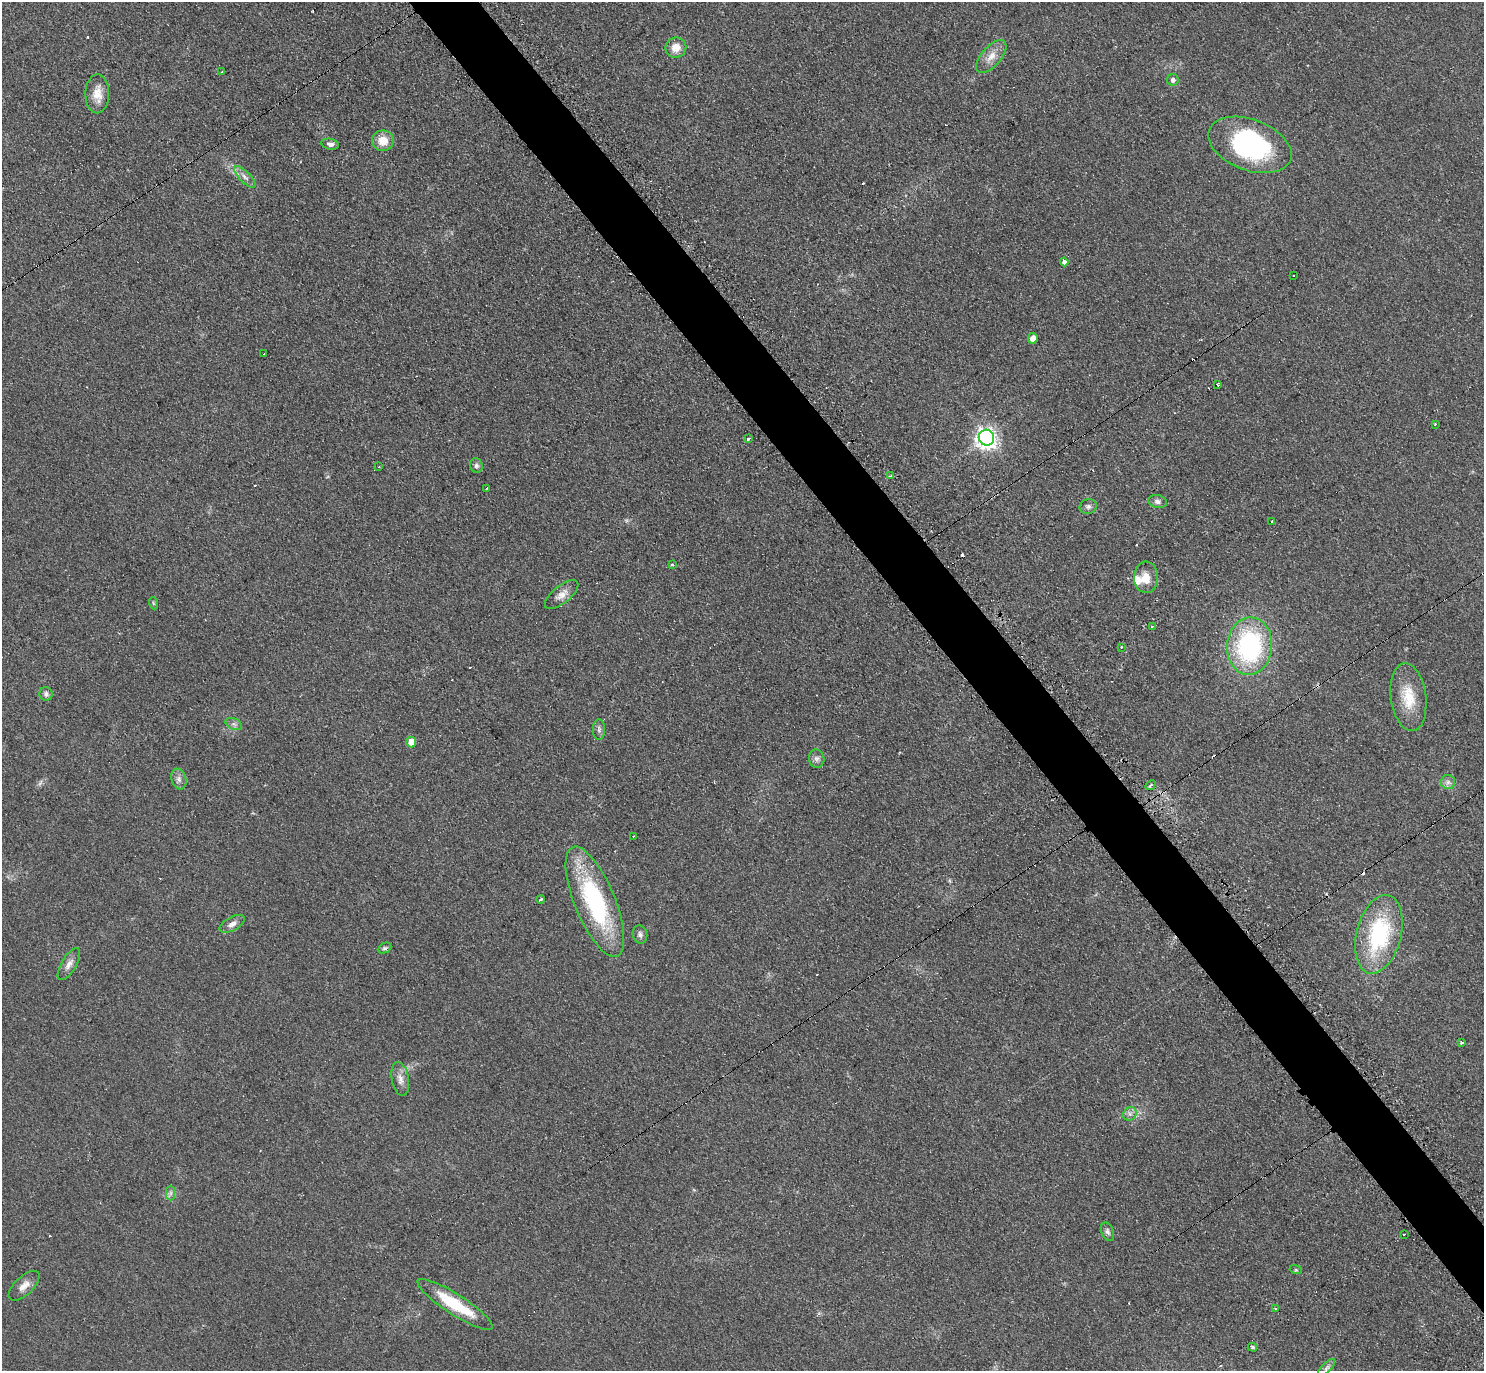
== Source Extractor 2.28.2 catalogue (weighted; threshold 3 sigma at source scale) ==
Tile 6 of 4 x 4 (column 2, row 2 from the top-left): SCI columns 1489-2970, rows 2896-4264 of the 5951 x 5939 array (HDU 1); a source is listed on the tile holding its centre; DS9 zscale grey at full resolution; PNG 1486 x 1373 px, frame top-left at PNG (2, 2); each listed source drawn as its Kron ellipse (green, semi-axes under 4 px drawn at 4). Shown black and unused: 4% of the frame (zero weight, under 2 of 3 exposures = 2% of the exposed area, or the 3 px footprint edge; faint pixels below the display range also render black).
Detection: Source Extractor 2.28.2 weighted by HDU 2 'WHT'; one run over the whole footprint, this tile lists its part. Background 0.14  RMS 0.013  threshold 0.0567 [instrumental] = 3 sigma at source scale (4.5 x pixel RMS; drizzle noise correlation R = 1.50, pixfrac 1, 0.05/0.05 arcsec/px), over >= 5 px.
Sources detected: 73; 1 too faint to see at this stretch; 1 inside a brighter object's white glare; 10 cosmic-ray / hot-pixel residue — neither listed nor drawn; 1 inside a brighter listed object's ellipse — not listed separately; the other 60 listed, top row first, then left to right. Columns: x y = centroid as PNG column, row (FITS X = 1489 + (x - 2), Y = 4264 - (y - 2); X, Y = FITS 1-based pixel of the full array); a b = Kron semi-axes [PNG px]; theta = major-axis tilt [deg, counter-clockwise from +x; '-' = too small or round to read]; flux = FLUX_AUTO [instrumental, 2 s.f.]
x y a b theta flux
676 48 10 10 - 14
991 56 20 9 49 14
222 72 3 2 - 2.6
1173 80 6 5 - 4.2
97 94 19 12 90 17
383 141 11 10 - 19
330 144 9 5 -11 4.3
1250 145 43 25 -21 190
245 177 14 5 -45 6.2
1064 262 4 4 - 5.2
1294 276 3 3 - 2.5
1033 338 5 4 - 10
264 354 3 2 - 2.7
1218 384 3 2 - 1.6
1435 424 3 2 - 1.2
986 438 8 7 - 690
748 439 3 3 - 5.6
476 465 7 6 - 3.5
379 466 3 2 - 1.2
891 476 4 3 - 11
487 488 3 2 - 1.5
1157 501 9 6 -13 4.7
1088 506 9 7 14 4.2
1272 521 3 3 - 6.5
672 565 3 3 - 2.3
1146 577 16 12 89 15
562 595 20 8 39 11
153 603 6 4 -71 1.5
1152 626 3 3 - 1.9
1250 646 28 22 85 190
1122 647 3 2 - 1.6
46 694 7 6 - 4.1
1408 697 34 17 -82 38
234 724 9 5 -24 3.5
599 730 10 6 89 3.8
411 742 5 5 - 19
817 759 9 7 -79 4.6
179 779 10 7 -72 5.3
1448 782 7 7 - 4.6
1150 785 5 3 - 2.5
633 836 2 2 - 1.4
541 899 4 3 - 5.4
595 902 59 20 -68 170
232 924 14 6 29 6.6
1379 934 40 22 75 130
640 935 9 7 -73 4.3
385 948 7 5 26 2.6
69 964 18 7 59 8.2
1462 1042 3 3 - 1.7
400 1079 17 8 -80 9.3
1130 1114 7 6 - 4.4
171 1193 7 4 90 3.4
1108 1232 10 6 -69 4
1404 1234 3 2 - 2.4
1296 1270 6 4 -18 1.4
24 1286 19 9 44 11
455 1304 44 10 -33 59
1276 1309 3 3 - 3.7
1252 1347 4 3 - 2.3
1326 1368 11 4 46 3.9